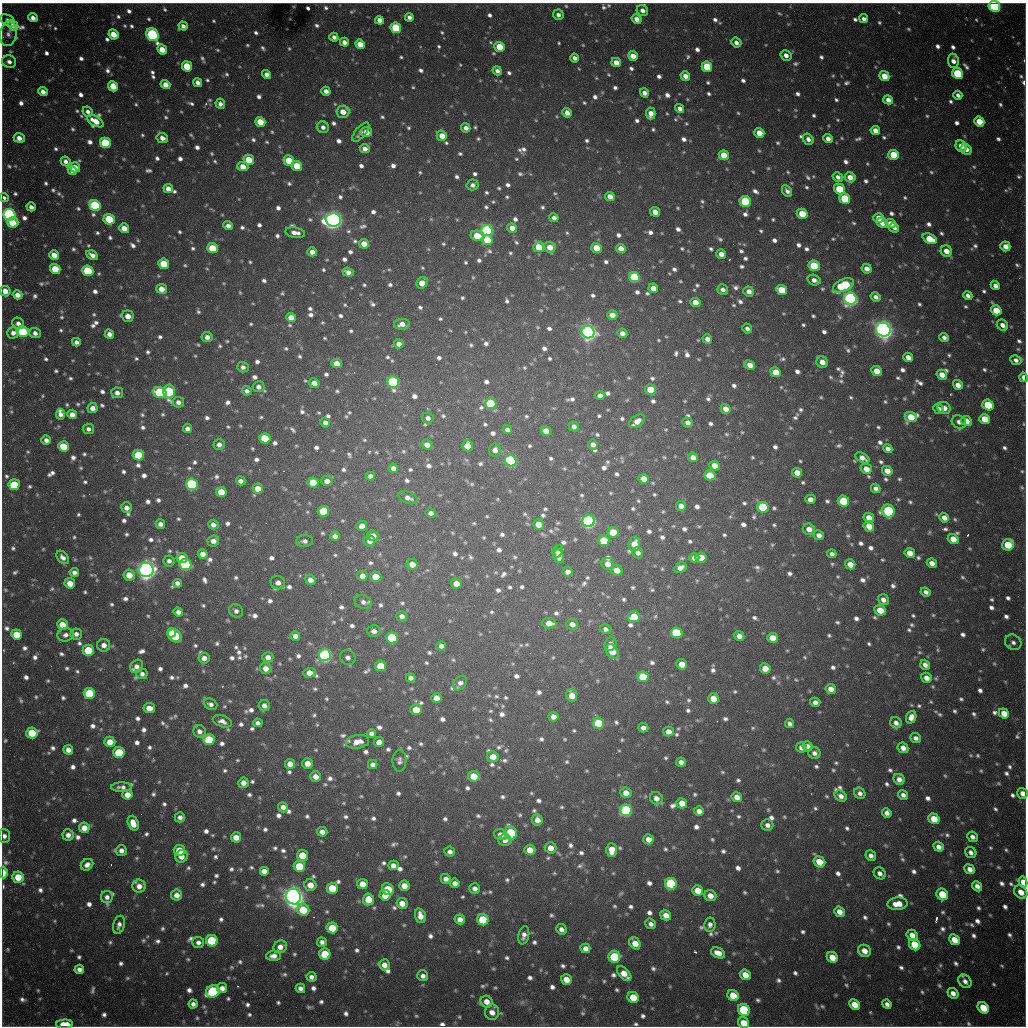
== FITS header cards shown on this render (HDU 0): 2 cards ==
NAXIS1  =                 1024 / length of data axis 1
NAXIS2  =                 1024 / length of data axis 2

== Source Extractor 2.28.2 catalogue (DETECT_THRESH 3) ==
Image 1024 x 1024 px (HDU 0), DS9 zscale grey, 1 PNG px = 1 image px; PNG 1028 x 1028 px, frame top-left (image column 1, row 1024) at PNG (2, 3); each listed source drawn as its Kron ellipse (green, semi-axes under 4 px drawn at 4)
Background 1030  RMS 26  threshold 77.2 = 3 sigma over >= 5 px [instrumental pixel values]
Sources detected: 1587; of the 1587, the 500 brightest by FLUX_AUTO listed and drawn (1087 fainter detections omitted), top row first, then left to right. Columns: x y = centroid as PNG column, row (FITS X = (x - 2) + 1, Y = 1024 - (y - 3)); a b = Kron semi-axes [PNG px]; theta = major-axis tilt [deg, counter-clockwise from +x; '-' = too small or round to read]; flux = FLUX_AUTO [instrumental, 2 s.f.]
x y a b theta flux
994 6 6 5 - 2.6e+05
642 11 6 5 - 1.2e+04
558 15 5 5 - 8.5e+03
409 17 4 4 - 7.5e+03
33 18 5 4 - 1.1e+04
637 19 5 4 - 1.4e+04
864 19 4 4 - 8.2e+03
8 20 8 5 -31 8.5e+03
379 20 4 4 - 1.3e+04
13 25 5 4 - 1.9e+04
183 26 4 4 - 7.9e+03
396 28 5 5 - 1.1e+05
8 34 13 8 80 1.1e+04
113 34 5 4 - 3.0e+04
152 35 7 6 - 3.0e+05
334 37 4 4 - 7.8e+03
344 42 4 4 - 1.0e+04
736 43 5 5 - 9.1e+03
360 44 5 4 - 3.2e+04
500 47 5 5 - 5.5e+04
162 50 5 4 - 2.9e+04
786 55 5 5 - 1.1e+04
633 56 5 4 - 2.1e+04
575 58 4 4 - 9.9e+03
953 61 7 5 -83 1.0e+04
9 62 7 6 - 8.4e+03
616 62 5 4 - 1.8e+04
187 66 5 5 - 6.7e+04
707 67 5 5 - 9.1e+04
497 71 5 4 - 7.8e+03
957 73 6 5 - 1.1e+05
266 74 5 4 - 9.9e+03
685 76 5 4 - 1.2e+04
884 76 5 4 - 2.7e+04
198 82 5 4 - 9.2e+03
165 85 5 4 - 1.8e+04
113 86 5 5 - 3.6e+04
326 91 5 4 - 1.0e+04
43 92 5 4 - 1.2e+04
644 93 5 4 - 1.0e+04
958 95 5 4 - 7.9e+03
888 100 5 4 - 1.1e+04
220 104 5 4 - 8.5e+03
680 108 5 4 - 9.5e+03
88 112 5 4 - 7.5e+03
343 112 6 6 - 2.2e+04
567 113 5 4 - 1.4e+04
651 114 6 4 -88 1.5e+04
95 121 9 5 -29 2.8e+04
979 121 5 4 - 3.6e+04
260 122 5 4 - 3.9e+04
323 127 6 5 - 7.8e+03
466 128 5 4 - 9.3e+03
875 130 5 4 - 1.6e+04
361 132 11 5 50 8.4e+03
366 132 5 5 - 1.9e+04
759 133 5 5 - 2.3e+04
442 136 5 5 - 2.2e+04
19 138 5 4 - 1.3e+04
162 138 6 5 - 1.2e+04
808 139 6 5 - 9.4e+03
828 139 5 4 - 9.7e+03
105 143 5 5 - 1.2e+05
961 146 6 5 - 1.8e+04
365 149 5 4 - 1.2e+04
966 149 6 5 - 1.1e+04
724 155 5 4 - 3.2e+04
893 155 5 5 - 5.8e+04
249 160 5 5 - 4.9e+04
66 161 5 4 - 8.5e+03
289 161 5 5 - 5.3e+04
297 166 5 5 - 4.7e+04
75 167 5 5 - 2.0e+04
243 167 5 4 - 2.1e+04
72 171 5 4 - 1.2e+04
838 177 5 4 - 8.7e+03
850 177 5 5 - 1.7e+04
473 185 6 5 - 7.5e+03
168 189 5 4 - 1.6e+04
839 189 6 5 - 7.6e+04
787 191 6 4 -60 7.5e+03
610 197 5 4 - 1.7e+04
4 198 5 4 - 9.9e+03
845 198 5 5 - 9.7e+04
745 201 6 5 - 1.4e+05
95 206 6 5 - 2.0e+05
31 207 5 4 - 8.8e+03
655 212 5 4 - 1.5e+04
802 214 5 5 - 4.3e+04
10 215 6 5 - 6.0e+05
554 218 5 4 - 8.8e+03
879 218 5 4 - 2.4e+04
109 219 6 5 - 8.5e+04
333 220 7 6 - 1.2e+06
13 222 5 5 - 3.9e+04
882 223 6 4 -30 2.7e+04
890 223 5 4 - 2.0e+04
228 226 5 4 - 1.1e+04
124 228 5 5 - 2.0e+04
512 228 5 4 - 1.9e+04
894 228 5 4 - 7.4e+03
487 231 6 5 - 3.5e+05
295 233 10 5 -9 1.3e+04
477 236 7 5 -14 4.6e+04
930 239 7 5 -23 3.8e+04
487 240 5 5 - 4.7e+04
364 244 5 4 - 2.2e+04
1005 246 5 4 - 1.6e+04
539 247 5 5 - 4.1e+04
550 247 6 5 - 2.0e+04
212 248 5 5 - 5.5e+04
596 248 5 5 - 4.2e+04
621 248 5 4 - 1.9e+04
946 251 6 5 - 2.0e+04
312 252 5 4 - 1.3e+04
721 254 5 4 - 1.5e+04
54 255 5 5 - 2.1e+04
92 255 6 4 -30 1.1e+04
164 264 5 5 - 5.7e+04
814 266 5 5 - 9.2e+04
55 269 5 5 - 4.7e+04
867 269 5 4 - 1.4e+04
88 271 6 5 - 1.0e+05
348 272 5 4 - 1.1e+04
634 277 5 5 - 1.2e+05
814 280 7 5 -16 1.0e+04
422 283 6 5 - 2.7e+04
844 285 11 6 23 1.3e+05
995 286 5 4 - 1.2e+04
653 288 5 4 - 2.2e+04
162 289 5 5 - 1.8e+04
723 290 5 5 - 8.7e+03
782 290 6 5 - 4.5e+04
5 291 5 5 - 1.7e+04
749 291 5 5 - 1.4e+04
18 295 5 4 - 1.3e+04
968 295 5 4 - 8.2e+03
875 297 5 4 - 9.0e+03
850 299 6 6 - 7.5e+05
695 302 5 4 - 2.1e+04
996 310 5 5 - 4.4e+04
612 315 5 4 - 1.8e+04
128 316 6 5 - 1.7e+04
291 317 5 4 - 2.5e+04
18 323 6 5 - 9.6e+03
402 324 8 5 1 1.4e+04
1002 325 6 5 - 1.2e+04
747 329 5 4 - 7.7e+03
883 330 7 6 - 1.4e+06
23 332 6 5 - 1.5e+05
588 332 6 6 - 9.8e+05
13 333 6 6 - 1.0e+04
35 333 6 5 - 9.1e+03
622 333 5 4 - 1.1e+04
109 334 5 4 - 1.1e+04
207 337 5 5 - 1.1e+04
944 337 4 4 - 7.4e+03
707 339 5 4 - 1.2e+04
76 342 4 4 - 7.5e+03
399 344 5 4 - 1.2e+04
908 357 5 4 - 1.5e+04
1016 360 5 5 - 8.1e+03
822 362 6 5 - 1.7e+04
336 363 5 4 - 2.3e+04
750 365 6 4 -28 1.7e+04
243 367 6 5 - 7.9e+03
876 371 5 4 - 2.7e+04
775 372 5 4 - 3.7e+04
942 375 5 4 - 2.0e+04
1023 377 4 3 - 1.1e+04
393 382 6 5 - 2.7e+05
314 383 5 5 - 1.8e+04
958 385 5 4 - 1.7e+04
258 387 6 5 - 9.3e+03
650 390 5 5 - 5.0e+04
169 391 7 6 - 1.9e+05
247 391 5 4 - 8.1e+03
160 392 7 5 -18 1.9e+05
117 393 6 5 - 1.1e+04
600 396 5 4 - 8.5e+03
178 402 5 5 - 1.0e+04
491 404 6 5 - 1.1e+05
988 405 6 5 - 8.9e+04
93 408 5 5 - 1.3e+04
944 408 6 6 - 1.6e+04
726 409 5 4 - 1.6e+04
939 409 5 5 - 7.5e+03
60 414 5 4 - 1.0e+04
72 414 5 4 - 1.4e+04
911 417 6 5 - 4.1e+04
428 418 6 5 - 7.4e+03
985 419 5 5 - 4.2e+04
637 421 9 5 35 1.5e+04
966 421 5 5 - 2.0e+04
959 422 7 6 - 9.7e+03
325 423 5 5 - 8.6e+03
688 423 5 5 - 9.3e+03
574 426 5 5 - 7.8e+03
88 429 6 5 - 7.6e+03
187 429 5 4 - 9.0e+03
507 430 5 4 - 7.6e+03
546 431 5 4 - 2.2e+04
265 438 5 5 - 6.4e+04
46 440 5 4 - 9.1e+03
219 444 5 5 - 9.9e+03
593 444 5 4 - 1.0e+04
427 445 5 5 - 1.4e+04
63 446 5 5 - 5.5e+04
468 446 5 5 - 3.1e+04
888 449 5 4 - 1.1e+04
495 450 6 6 - 1.1e+04
138 455 5 5 - 8.8e+04
693 457 5 4 - 1.5e+04
862 458 8 4 -29 1.4e+04
511 461 6 5 - 3.0e+05
715 466 5 4 - 2.0e+04
393 468 5 4 - 1.1e+04
866 469 6 5 - 1.7e+04
887 471 5 5 - 2.1e+04
797 473 5 5 - 2.0e+04
710 475 6 5 - 4.6e+04
370 476 4 4 - 7.7e+03
644 479 5 5 - 2.1e+04
241 481 5 4 - 9.6e+03
327 481 5 5 - 1.3e+04
313 482 5 5 - 5.3e+04
192 484 6 5 - 2.9e+05
14 485 5 5 - 7.0e+04
258 488 5 5 - 2.7e+04
876 488 5 4 - 8.1e+03
221 492 5 5 - 4.5e+04
408 498 10 5 -23 1.0e+04
810 499 5 4 - 1.2e+04
843 501 6 5 - 9.2e+04
681 506 5 5 - 1.3e+04
763 507 6 5 - 1.2e+05
126 508 5 5 - 1.2e+04
324 511 5 5 - 9.0e+04
888 511 6 6 - 2.2e+05
431 513 5 4 - 8.6e+03
869 518 5 4 - 1.8e+04
944 518 5 4 - 1.4e+04
589 521 6 5 - 5.1e+05
160 524 5 4 - 9.7e+03
539 524 5 5 - 2.6e+04
213 525 5 5 - 1.0e+04
362 526 5 5 - 1.6e+04
869 526 5 5 - 2.4e+04
809 529 6 5 - 1.7e+04
613 532 5 5 - 4.5e+04
819 535 5 5 - 1.1e+04
335 536 5 4 - 9.1e+03
373 536 5 5 - 1.6e+04
953 539 5 5 - 2.7e+04
213 541 6 5 - 1.3e+04
304 541 8 6 3 7.9e+03
370 541 6 5 - 8.8e+03
604 541 5 5 - 6.2e+04
634 544 7 6 - 2.3e+04
1008 545 6 6 - 6.0e+04
558 551 6 5 - 8.7e+03
638 553 6 5 - 9.0e+03
910 553 5 5 - 2.5e+04
203 554 5 4 - 1.4e+04
832 554 5 4 - 8.4e+03
558 556 7 5 -77 1.7e+04
63 557 8 5 -50 8.9e+03
182 558 5 5 - 3.4e+04
694 558 5 4 - 1.3e+04
701 558 5 5 - 3.9e+04
169 561 5 5 - 7.6e+03
932 563 5 4 - 1.5e+04
185 564 6 5 - 2.1e+05
412 564 5 5 - 1.9e+04
608 564 6 6 - 1.6e+04
850 564 5 5 - 2.0e+04
680 568 6 5 - 1.2e+04
146 570 7 7 - 1.4e+06
617 570 6 5 - 1.9e+04
74 572 4 4 - 7.9e+03
568 572 5 5 - 1.1e+04
129 575 6 5 - 2.8e+04
362 576 5 5 - 1.3e+04
376 577 5 5 - 3.4e+04
310 580 5 5 - 1.2e+04
70 583 5 5 - 2.5e+04
177 583 4 4 - 7.9e+03
278 583 7 6 - 1.3e+04
456 583 5 5 - 1.9e+04
926 592 5 4 - 8.5e+03
883 600 6 5 - 1.1e+04
363 602 9 6 -21 8.2e+03
880 610 6 5 - 3.5e+04
236 611 7 6 - 7.5e+03
178 612 5 4 - 9.4e+03
402 616 5 5 - 8.2e+03
634 617 6 5 - 5.4e+04
549 623 7 5 -4 1.9e+04
572 624 6 5 - 1.3e+04
62 625 5 5 - 2.7e+04
606 629 6 5 - 7.5e+03
374 631 6 5 - 1.2e+04
172 633 5 3 - 3.0e+04
676 633 6 5 - 1.2e+05
16 634 5 5 - 4.2e+04
76 634 6 5 - 8.4e+03
65 635 8 6 15 8.5e+03
175 636 8 5 -38 9.5e+04
295 636 5 4 - 1.3e+04
739 636 5 5 - 1.4e+04
392 638 6 5 - 1.3e+05
773 638 5 5 - 3.0e+04
1013 642 8 7 - 7.9e+03
611 644 7 5 69 1.2e+04
104 645 6 6 - 1.2e+04
441 646 5 4 - 9.0e+03
88 650 5 5 - 6.2e+04
612 651 8 5 -54 2.8e+04
325 655 6 6 - 5.3e+05
268 657 5 5 - 1.1e+04
348 657 8 7 - 8.3e+03
204 658 5 5 - 1.3e+04
682 664 5 5 - 2.7e+04
925 665 5 4 - 9.7e+03
137 666 7 6 - 9.8e+03
381 666 5 5 - 6.0e+04
266 668 6 5 - 1.6e+04
765 668 5 5 - 2.9e+04
310 673 6 5 - 1.8e+04
142 674 5 5 - 7.5e+03
643 677 5 5 - 6.7e+04
411 678 5 4 - 8.0e+03
926 678 5 5 - 1.4e+04
460 683 8 6 51 9.2e+03
831 689 5 5 - 1.7e+04
89 693 5 5 - 1.1e+05
572 695 6 5 - 2.8e+04
436 698 5 5 - 1.6e+04
713 699 5 5 - 3.7e+04
815 702 5 4 - 9.4e+03
211 704 7 5 -23 7.9e+03
264 706 5 5 - 1.1e+04
149 708 6 5 - 2.0e+04
416 710 5 5 - 3.8e+04
1004 713 5 4 - 2.5e+04
553 717 5 4 - 1.4e+04
911 717 6 5 - 1.5e+04
222 721 10 5 -19 1.0e+04
258 723 5 4 - 7.5e+03
598 723 6 5 - 9.2e+04
896 723 6 5 - 9.3e+03
790 724 5 4 - 7.7e+03
643 728 5 4 - 1.1e+04
199 731 6 6 - 1.0e+04
669 731 5 5 - 1.6e+04
32 733 5 5 - 5.9e+04
371 733 4 4 - 7.8e+03
916 738 5 5 - 8.6e+03
209 740 5 5 - 9.7e+04
110 742 5 5 - 2.7e+04
357 742 12 7 9 2.1e+04
379 742 5 5 - 1.5e+04
808 746 5 5 - 1.2e+04
801 747 5 5 - 1.1e+04
903 748 6 5 - 1.5e+04
68 750 5 4 - 1.3e+04
119 753 5 5 - 8.5e+04
814 753 6 5 - 8.8e+03
493 757 6 5 - 2.2e+04
399 761 11 7 88 7.4e+03
681 762 5 4 - 1.0e+04
308 763 5 5 - 1.9e+04
290 764 5 5 - 1.8e+04
373 765 5 4 - 1.0e+04
316 776 5 5 - 1.6e+04
474 776 6 5 - 3.6e+04
899 779 6 5 - 1.2e+04
243 783 5 5 - 1.3e+04
122 787 10 5 1 8.7e+03
626 793 5 5 - 1.8e+04
860 793 6 5 - 8.2e+03
1023 793 6 5 - 1.5e+04
127 795 5 5 - 2.0e+04
903 795 5 4 - 7.6e+03
841 796 6 5 - 1.2e+04
737 797 5 5 - 1.8e+04
656 798 6 6 - 1.2e+04
682 803 5 5 - 2.4e+04
283 807 5 5 - 1.1e+04
626 810 6 6 - 2.5e+05
699 811 5 5 - 1.2e+04
887 813 5 4 - 9.8e+03
180 817 5 5 - 8.9e+03
934 819 6 5 - 3.8e+04
537 820 6 5 - 1.4e+04
133 823 8 5 -71 2.5e+04
767 825 6 6 - 9.8e+03
84 828 5 5 - 2.2e+04
322 832 5 5 - 1.5e+04
511 833 6 6 - 1.5e+05
68 835 5 5 - 1.2e+04
501 835 7 5 -17 1.2e+04
4 836 7 5 -85 8.2e+03
236 837 5 5 - 1.9e+04
972 837 5 5 - 8.9e+03
648 839 5 5 - 1.8e+04
505 840 6 6 - 1.1e+04
939 847 5 4 - 1.2e+04
551 848 6 5 - 2.0e+04
179 850 5 5 - 5.2e+04
530 850 5 5 - 2.7e+04
612 850 7 5 -87 2.8e+04
121 851 5 5 - 1.0e+04
450 852 5 5 - 8.4e+03
971 852 6 5 - 9.1e+03
302 855 5 5 - 5.1e+04
182 856 6 6 - 1.6e+04
871 856 5 5 - 8.8e+03
819 862 6 5 - 3.8e+04
87 865 6 5 - 1.1e+04
393 865 5 5 - 1.3e+04
299 866 5 5 - 7.8e+04
970 869 5 4 - 1.3e+04
264 871 5 5 - 1.5e+04
3 873 6 3 -89 2.9e+04
880 873 6 5 - 9.2e+03
18 877 5 5 - 4.0e+04
446 879 5 5 - 1.0e+04
1023 882 5 4 - 2.5e+04
455 883 5 5 - 1.1e+04
362 884 5 5 - 2.6e+04
671 884 6 5 - 1.8e+05
310 885 6 5 - 2.1e+04
139 886 6 6 - 1.3e+04
404 886 5 5 - 2.0e+04
977 886 5 4 - 1.0e+04
332 888 5 5 - 6.3e+04
475 888 5 5 - 9.7e+03
388 889 6 5 - 5.9e+04
698 890 5 5 - 2.9e+04
1021 892 7 6 - 2.1e+04
942 894 6 5 - 5.3e+04
177 895 5 5 - 1.7e+04
385 895 5 5 - 2.8e+04
710 896 6 5 - 1.7e+04
107 897 6 6 - 8.1e+03
293 897 8 7 - 1.7e+06
368 899 6 5 - 3.4e+04
402 903 5 5 - 1.9e+04
897 904 10 6 3 2.9e+04
303 910 6 5 - 6.3e+04
839 912 6 5 - 1.6e+04
666 915 5 5 - 1.7e+04
420 916 7 5 -74 1.7e+04
460 919 5 5 - 1.4e+04
483 920 6 5 - 9.9e+04
651 924 5 5 - 8.3e+03
119 925 9 5 76 8.5e+03
710 925 7 5 81 7.6e+03
332 928 5 5 - 5.8e+04
561 929 5 5 - 9.5e+03
524 935 9 5 77 1.0e+04
912 935 6 5 - 1.8e+04
954 940 6 5 - 2.8e+04
212 941 6 5 - 1.4e+05
198 942 6 5 - 8.9e+03
322 942 5 4 - 7.9e+03
635 943 7 5 -56 2.5e+04
915 945 6 5 - 5.7e+04
280 947 7 6 - 1.4e+04
585 948 5 4 - 1.3e+04
864 951 6 6 - 1.8e+04
718 953 7 5 -26 1.9e+04
325 954 6 5 - 6.9e+04
273 956 7 5 4 1.1e+04
614 957 6 6 - 1.4e+05
832 957 6 5 - 2.7e+04
384 965 5 5 - 1.6e+04
79 969 5 5 - 1.0e+04
624 974 9 5 -46 2.8e+04
745 975 6 5 - 2.6e+04
423 976 5 5 - 7.9e+03
311 977 5 4 - 8.5e+03
566 979 5 5 - 2.4e+04
965 981 7 5 -48 9.0e+03
222 988 5 5 - 1.2e+04
300 988 5 4 - 9.4e+03
213 991 7 6 - 2.2e+05
953 993 6 4 -37 1.2e+04
733 996 6 5 - 4.0e+04
633 997 6 5 - 4.0e+04
487 1002 6 5 - 1.7e+04
193 1004 4 4 - 8.3e+03
854 1004 6 5 - 2.9e+04
887 1004 5 4 - 8.4e+03
983 1008 6 5 - 4.4e+04
744 1010 6 5 - 1.7e+05
492 1012 8 7 - 1.6e+04
743 1023 6 5 - 2.7e+04
64 1024 8 4 2 3.1e+04
At the frame edge (FLAGS 8, measured only in part): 10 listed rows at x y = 994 6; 4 198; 5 291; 1023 377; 1023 793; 4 836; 3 873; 1023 882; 743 1023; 64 1024
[1087 fainter detections neither listed nor drawn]

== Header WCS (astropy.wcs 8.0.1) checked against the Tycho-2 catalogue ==
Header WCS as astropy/WCSLIB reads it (CRVAL/CRPIX/CD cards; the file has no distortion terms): RA---TAN/DEC--TAN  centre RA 19:04:11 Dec -20:34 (286.05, -20.56 deg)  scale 1.18 arcsec/px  FOV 20.1' x 20.2'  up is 0 deg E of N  parity flipped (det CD > 0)
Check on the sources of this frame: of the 60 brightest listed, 18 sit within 1.9 arcsec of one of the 22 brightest Tycho-2 stars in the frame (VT <= 11.99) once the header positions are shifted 0.32 arcsec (0.01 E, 0.32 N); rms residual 0.64 arcsec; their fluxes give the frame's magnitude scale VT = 25.05 - 2.5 log10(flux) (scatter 0.25 mag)
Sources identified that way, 18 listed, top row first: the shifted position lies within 1.9 arcsec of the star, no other Tycho-2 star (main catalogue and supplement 1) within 3.8 arcsec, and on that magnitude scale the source's flux lands within +1.5 / -3 mag of the star's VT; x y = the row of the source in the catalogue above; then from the Tycho-2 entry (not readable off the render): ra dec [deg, ICRS J2000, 3 dp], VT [Tycho-2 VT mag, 2 dp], TYC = Tycho-2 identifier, HIP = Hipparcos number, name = IAU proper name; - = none
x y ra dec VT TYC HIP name
994 6 286.217 -20.394 11.45 6291-2348-1 - -
152 35 285.922 -20.401 11.84 6290-1553-1 - -
105 143 285.906 -20.437 11.70 6290-1190-1 - -
95 206 285.902 -20.457 11.63 6290-1914-1 - -
10 215 285.872 -20.460 10.93 6290-2349-1 - -
487 231 286.039 -20.466 11.64 6291-2563-1 - -
850 299 286.166 -20.490 11.06 6291-1861-1 - -
883 330 286.177 -20.500 9.72 6291-280-1 - -
588 332 286.074 -20.500 10.56 6291-2482-1 - -
393 382 286.006 -20.516 11.38 6291-2555-1 - -
192 484 285.935 -20.549 11.40 6290-1670-1 - -
589 521 286.074 -20.562 10.72 6291-940-1 - -
146 570 285.919 -20.577 9.38 6290-1734-1 - -
325 655 285.981 -20.605 11.19 6290-1602-1 - -
626 810 286.086 -20.657 11.94 6295-2470-1 - -
671 884 286.102 -20.681 11.90 6295-452-1 - -
293 897 285.970 -20.684 9.47 6294-85-1 - -
614 957 286.082 -20.705 11.99 6295-205-1 - -